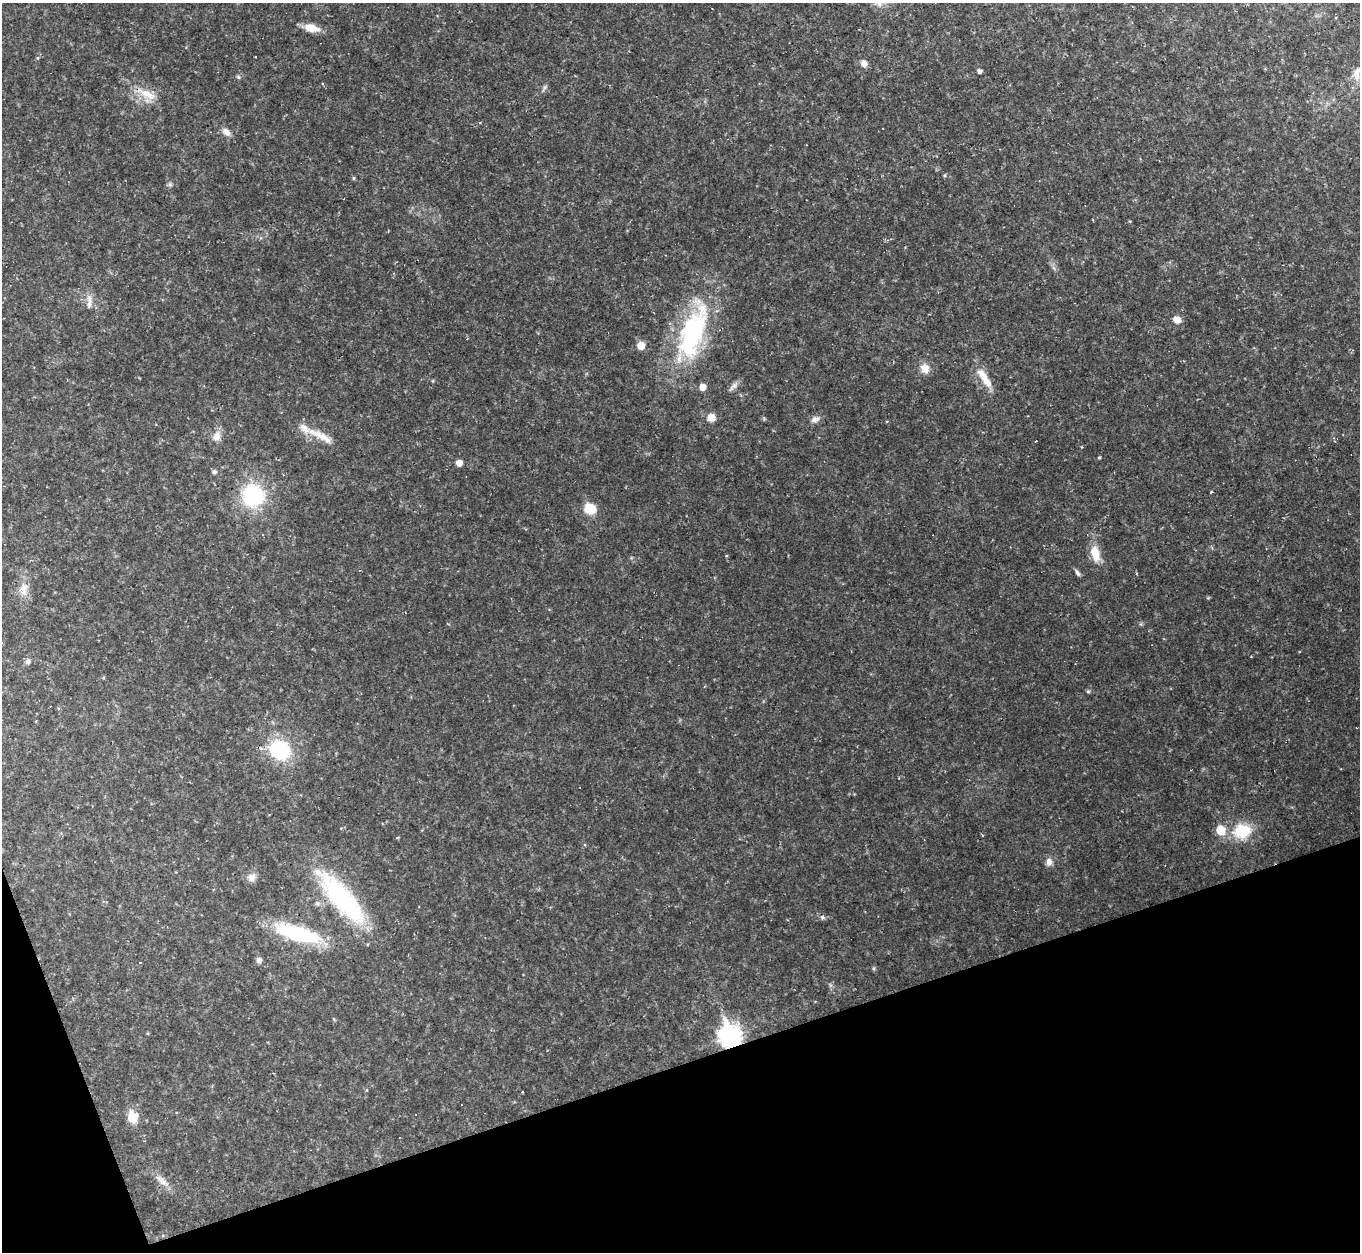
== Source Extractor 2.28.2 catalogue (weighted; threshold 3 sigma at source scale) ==
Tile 14 of 4 x 4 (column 2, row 4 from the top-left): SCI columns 1359-2716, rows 147-1396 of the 5433 x 5419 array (HDU 1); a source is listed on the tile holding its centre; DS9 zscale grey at full resolution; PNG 1362 x 1254 px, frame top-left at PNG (2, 3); no overlay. Shown black and unused: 17% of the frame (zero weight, under 2 of 3 exposures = <1% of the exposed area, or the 3 px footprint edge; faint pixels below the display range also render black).
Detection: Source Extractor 2.28.2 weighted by HDU 2 'WHT'; one run over the whole footprint, this tile lists its part. Background 0.0461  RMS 0.0073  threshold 0.0328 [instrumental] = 3 sigma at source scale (4.5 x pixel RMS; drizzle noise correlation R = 1.50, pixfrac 1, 0.05/0.05 arcsec/px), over >= 5 px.
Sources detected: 56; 2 cosmic-ray / hot-pixel residue — not listed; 3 inside a brighter listed object's ellipse — not listed separately; the other 51 listed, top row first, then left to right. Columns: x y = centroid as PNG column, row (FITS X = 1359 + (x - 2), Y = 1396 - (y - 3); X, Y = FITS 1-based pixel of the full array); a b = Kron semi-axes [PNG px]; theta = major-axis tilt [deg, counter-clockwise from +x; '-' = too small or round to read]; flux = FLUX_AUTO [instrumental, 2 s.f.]
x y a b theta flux
311 28 16 8 -10 11
255 56 2 2 - 0.58
38 58 5 3 - 0.81
864 63 10 8 -72 3.6
979 71 5 4 - 2.4
1357 74 21 9 81 6.9
238 77 6 4 -45 1.1
545 88 11 4 55 1.7
146 94 32 11 -26 14
226 132 13 8 -39 4.7
945 175 5 3 - 0.86
354 178 5 3 - 0.86
170 184 7 5 -55 1.6
89 299 13 8 -89 5.3
1177 320 7 7 - 7.4
692 334 63 27 72 120
641 345 8 7 - 8.1
925 368 12 10 -64 8.2
986 381 28 10 -50 12
733 386 18 5 44 3.3
702 387 6 6 - 6
711 417 9 8 - 7
815 419 13 7 19 3.9
305 428 26 11 -35 11
217 436 13 10 70 6.6
1036 441 3 2 - 0.52
1099 457 4 3 - 0.77
459 463 5 5 - 5.8
214 472 6 5 - 2
1212 492 3 3 - 3
253 495 22 21 - 64
590 509 9 8 - 21
1095 553 18 9 -77 14
1077 573 9 5 -59 1.9
24 587 13 11 76 7
27 662 7 6 - 2.4
1088 691 5 4 - 1.1
280 750 22 18 -36 52
1221 830 8 7 - 18
1242 831 19 15 13 30
1049 862 10 8 87 4.3
251 877 11 9 61 5.5
341 898 77 23 -49 97
822 917 6 4 -46 1.3
298 933 50 15 -16 68
259 960 7 6 - 3
140 962 3 2 - 0.66
874 969 7 3 -90 1
730 1036 10 8 -70 470
132 1117 6 6 - 34
162 1181 26 8 -37 7.4
Overlapping masked pixels (flux is a lower limit): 1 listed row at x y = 730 1036
Isophote crosses this tile's border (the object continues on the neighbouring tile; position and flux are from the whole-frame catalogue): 1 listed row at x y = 1357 74